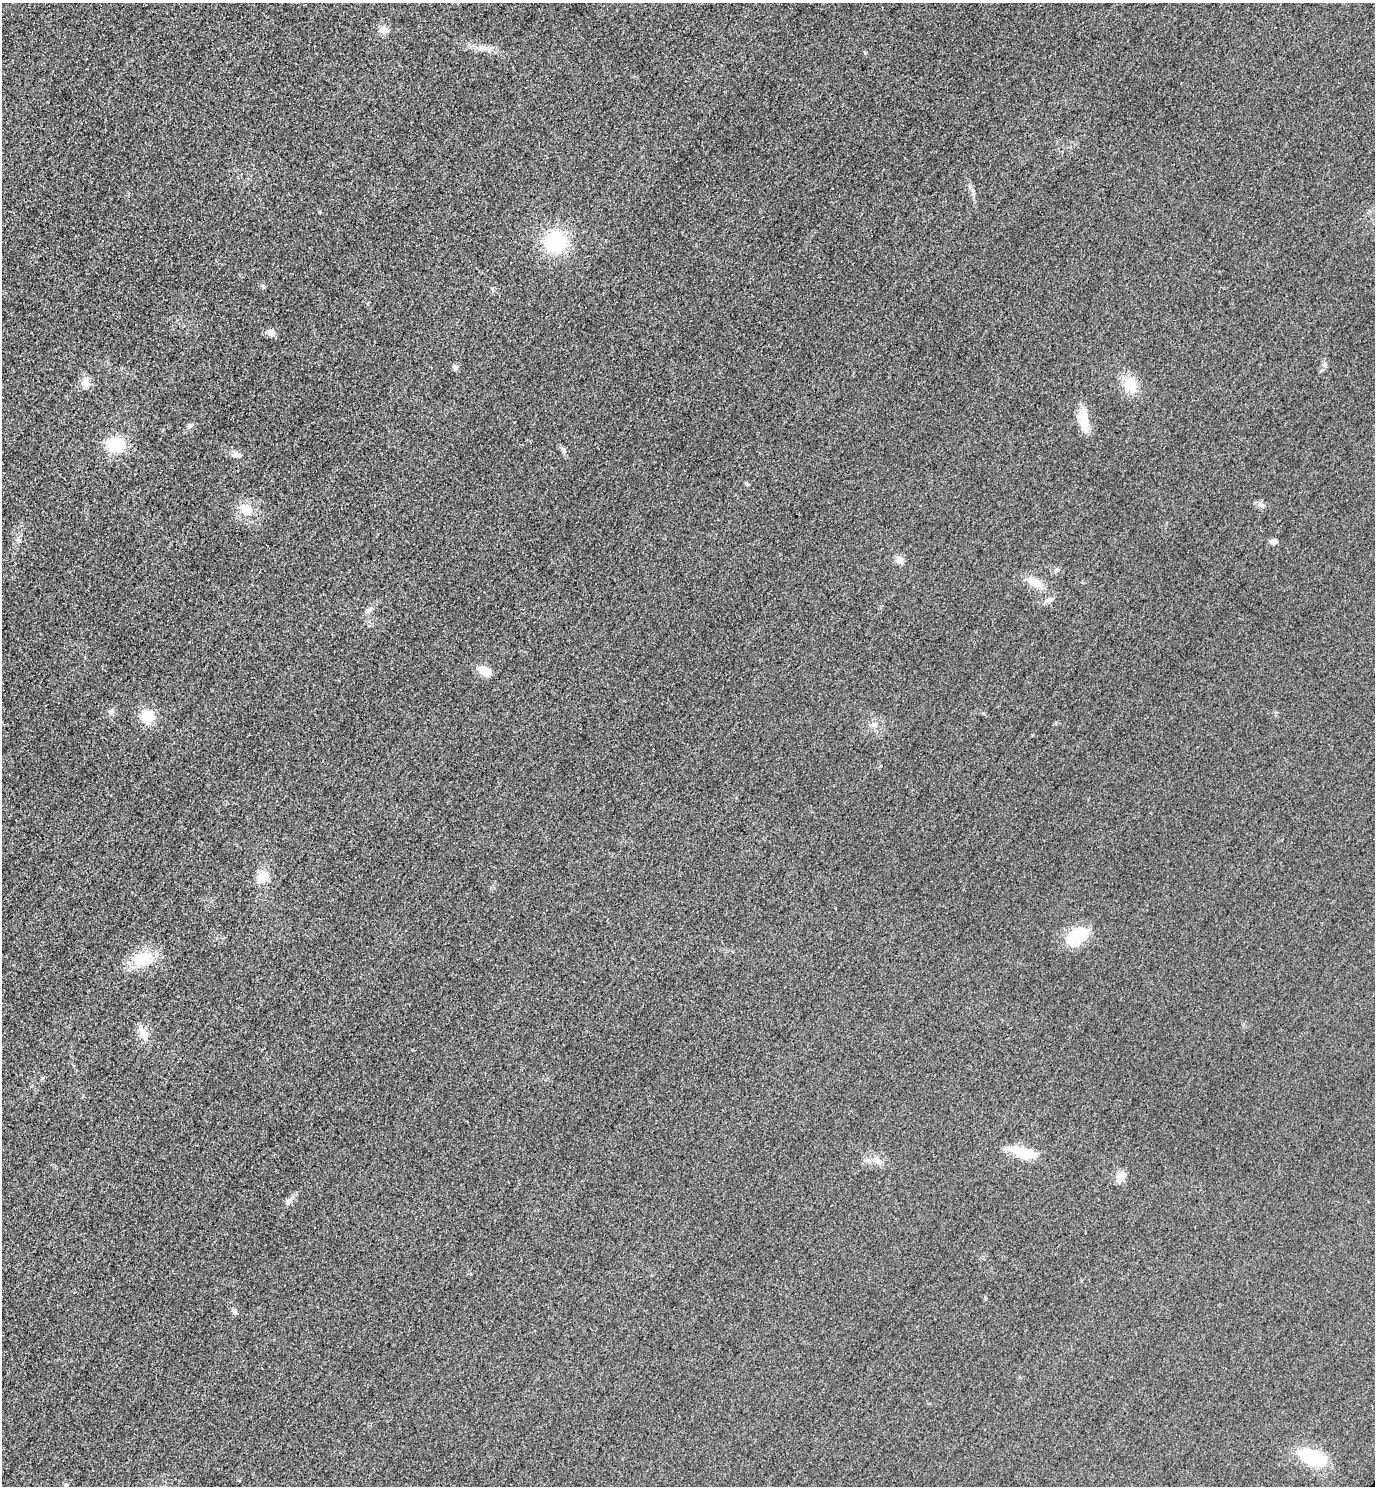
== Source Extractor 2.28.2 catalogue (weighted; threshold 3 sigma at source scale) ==
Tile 11 of 4 x 4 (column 3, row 3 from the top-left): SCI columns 3070-4442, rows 1514-2997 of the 5996 x 5993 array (HDU 1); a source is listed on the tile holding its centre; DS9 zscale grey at full resolution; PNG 1377 x 1488 px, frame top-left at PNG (2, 3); no overlay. Shown black and unused: <1% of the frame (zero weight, under 3 of 4 exposures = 3% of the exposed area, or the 3 px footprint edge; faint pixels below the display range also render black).
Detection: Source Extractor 2.28.2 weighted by HDU 2 'WHT'; one run over the whole footprint, this tile lists its part. Background 0.0504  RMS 0.017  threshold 0.0749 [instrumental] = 3 sigma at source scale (4.5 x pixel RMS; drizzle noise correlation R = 1.50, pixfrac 1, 0.05/0.05 arcsec/px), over >= 5 px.
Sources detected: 34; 1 inside a brighter listed object's ellipse — not listed separately; the other 33 listed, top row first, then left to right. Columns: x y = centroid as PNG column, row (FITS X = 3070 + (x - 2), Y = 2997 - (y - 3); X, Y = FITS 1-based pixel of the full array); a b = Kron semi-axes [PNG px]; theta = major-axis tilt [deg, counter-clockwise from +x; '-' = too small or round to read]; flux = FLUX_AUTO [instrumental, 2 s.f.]
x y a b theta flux
384 30 11 9 -27 8.9
489 50 7 4 19 3.6
556 242 21 20 - 100
271 333 9 8 - 8.8
1324 365 6 4 19 2.6
455 368 5 5 - 7.7
85 382 11 10 - 12
1130 385 20 14 -68 33
1084 417 24 15 -82 30
191 425 7 4 20 3
116 445 19 15 -7 57
563 451 9 4 -81 3.6
239 456 11 6 16 5.6
1262 505 7 5 -44 3.8
246 510 15 12 -37 27
1274 541 7 6 - 5.4
899 560 9 9 - 9.7
1035 583 22 9 -25 23
1048 600 9 7 45 6.2
368 611 10 7 41 6.1
485 671 13 9 -30 25
111 712 8 7 - 5.1
148 717 11 11 - 45
262 877 14 12 11 21
1077 937 31 17 33 52
143 959 27 19 28 47
143 1032 18 9 -72 14
1024 1154 30 13 -3 35
878 1161 12 5 -56 7.1
1120 1176 17 7 61 11
288 1202 9 6 83 5
234 1311 9 5 -62 3.5
1313 1457 31 15 -20 86
Unlisted compact peaks at least as high as the median listed source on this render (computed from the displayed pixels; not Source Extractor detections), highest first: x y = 264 287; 747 484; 320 212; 42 1078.